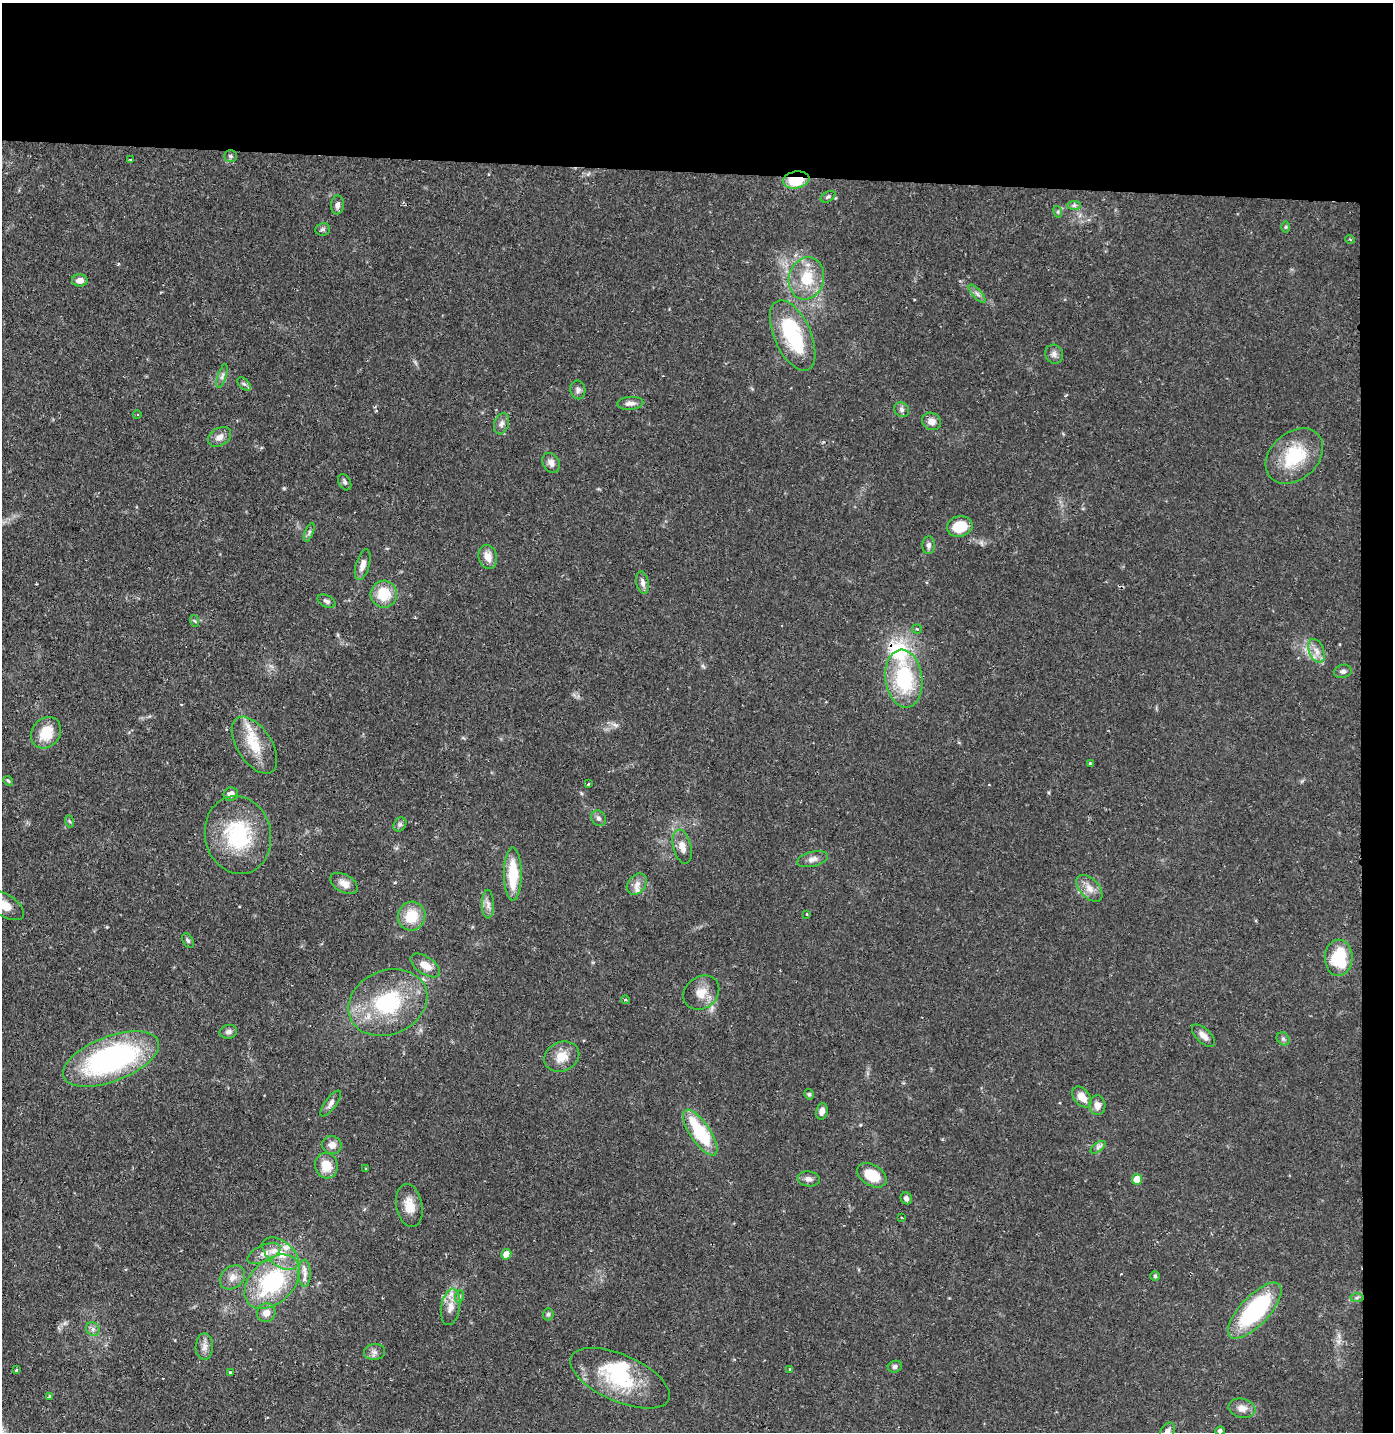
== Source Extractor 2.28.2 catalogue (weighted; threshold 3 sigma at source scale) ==
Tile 3 of 3 x 3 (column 3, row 1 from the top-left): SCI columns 2858-4248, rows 2862-4291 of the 4325 x 4291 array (HDU 1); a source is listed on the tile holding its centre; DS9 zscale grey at full resolution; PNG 1395 x 1434 px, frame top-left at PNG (2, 3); each listed source drawn as its Kron ellipse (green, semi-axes under 4 px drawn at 4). Shown black and unused: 14% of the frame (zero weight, under 2 of 3 exposures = <1% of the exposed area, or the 3 px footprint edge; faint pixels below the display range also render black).
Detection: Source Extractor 2.28.2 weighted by HDU 2 'WHT'; one run over the whole footprint, this tile lists its part. Background 0.13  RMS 0.0054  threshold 0.0245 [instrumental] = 3 sigma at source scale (4.5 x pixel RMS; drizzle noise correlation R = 1.50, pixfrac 1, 0.05/0.05 arcsec/px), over >= 5 px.
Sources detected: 119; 2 inside a brighter object's white glare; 1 cosmic-ray / hot-pixel residue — neither listed nor drawn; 4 inside a brighter listed object's ellipse — not listed separately; the other 112 listed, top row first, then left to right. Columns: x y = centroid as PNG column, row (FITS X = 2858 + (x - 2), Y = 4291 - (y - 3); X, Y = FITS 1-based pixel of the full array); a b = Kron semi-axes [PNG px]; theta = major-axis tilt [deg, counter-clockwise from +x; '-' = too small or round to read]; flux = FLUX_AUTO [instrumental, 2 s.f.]
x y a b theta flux
230 156 6 5 - 0.98
130 159 3 2 - 0.54
796 180 13 8 10 19
828 197 8 5 30 1.1
337 205 9 6 88 2.1
1074 205 7 4 1 1.2
1058 212 6 4 -72 0.75
1286 227 6 4 90 0.68
323 229 7 6 - 1.3
1350 239 5 3 - 0.46
806 278 21 17 75 18
80 280 8 6 2 3.9
977 294 12 4 -48 2
793 335 38 18 -66 42
1054 354 10 9 - 2.6
222 376 12 4 71 1.7
244 384 8 4 -43 1.3
578 390 9 7 -80 1.9
630 403 13 6 4 2.8
902 410 8 7 - 1.9
137 415 4 3 - 0.56
932 421 10 8 -26 3.9
502 424 11 7 72 2.5
220 437 12 8 34 4
1294 456 32 23 41 29
551 463 10 8 -60 3.1
345 482 8 6 -62 1.4
960 526 13 10 11 14
309 532 10 4 67 1.2
929 545 9 6 88 1.9
488 557 12 9 -76 5.1
363 565 16 6 73 3.8
643 583 11 6 -78 2.5
384 594 13 13 - 15
327 601 10 5 -24 1.5
195 621 6 4 -70 0.76
917 629 5 4 - 0.73
1317 651 12 7 -68 4.2
1343 671 9 6 15 1.8
904 679 29 18 -83 41
46 733 17 14 51 13
254 745 32 17 -57 17
1091 764 3 3 - 1.3
8 781 5 4 - 0.85
588 784 4 2 - 0.4
231 794 7 6 - 3.3
599 818 8 7 - 1.9
69 821 6 4 -70 0.72
400 824 7 6 - 1.3
238 835 39 33 -79 46
682 847 17 9 -76 5.4
813 859 15 7 13 3.3
513 874 26 9 -90 21
344 883 15 8 -30 4.1
637 884 12 8 49 3.4
1089 888 16 9 -47 5.2
488 904 14 6 -89 2.8
5 905 22 11 -32 9.5
806 914 3 2 - 0.52
412 916 14 13 - 14
188 941 8 5 -62 1.1
1339 958 18 14 88 27
425 965 17 8 -34 5.8
701 993 19 16 38 8.1
626 1000 4 3 - 0.75
388 1003 41 32 23 48
228 1032 9 7 13 1.9
1203 1036 14 7 -43 3.9
1283 1039 7 5 -44 1.3
562 1057 18 14 24 8.4
111 1059 51 22 21 120
809 1094 5 4 - 0.9
1082 1097 12 8 -50 7.5
331 1103 15 6 54 2.4
1097 1105 10 8 -86 4.1
822 1111 8 6 78 2.9
700 1133 27 10 -56 36
332 1145 10 9 - 3.6
1098 1147 9 4 38 1.5
326 1166 13 11 -75 9.3
366 1169 3 3 - 0.49
872 1175 16 10 -32 14
809 1179 11 7 -6 2.4
1137 1179 5 5 - 8.3
906 1198 6 5 - 2.1
409 1206 22 13 -79 8.7
901 1217 3 2 - 0.39
264 1253 18 8 24 5.2
281 1254 21 12 -39 10
506 1254 5 5 - 5
305 1273 13 6 -89 3.4
1155 1276 5 5 - 0.95
232 1277 14 10 41 4.6
272 1282 32 21 44 56
460 1296 6 4 70 0.84
1357 1298 6 4 2 0.99
451 1307 18 9 81 5.8
1255 1311 36 14 47 66
266 1313 9 9 - 4.7
548 1314 6 5 - 1.1
93 1329 7 6 - 1.7
204 1347 13 8 88 3.4
375 1352 10 7 7 2.4
895 1367 7 6 - 1.4
789 1369 4 2 - 0.49
16 1370 3 3 - 0.58
230 1372 3 3 - 1.1
620 1378 53 23 -24 40
49 1396 4 3 - 0.76
1242 1408 13 9 -12 4.7
1167 1431 9 6 63 2.4
1220 1431 4 4 - 1.5
Overlapping masked pixels (flux is a lower limit): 1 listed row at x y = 796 180
Isophote crosses this tile's border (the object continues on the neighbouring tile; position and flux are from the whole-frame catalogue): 3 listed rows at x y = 5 905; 1167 1431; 1220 1431
Unlisted compact peaks at least as high as the median listed source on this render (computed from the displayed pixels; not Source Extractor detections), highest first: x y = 284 488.